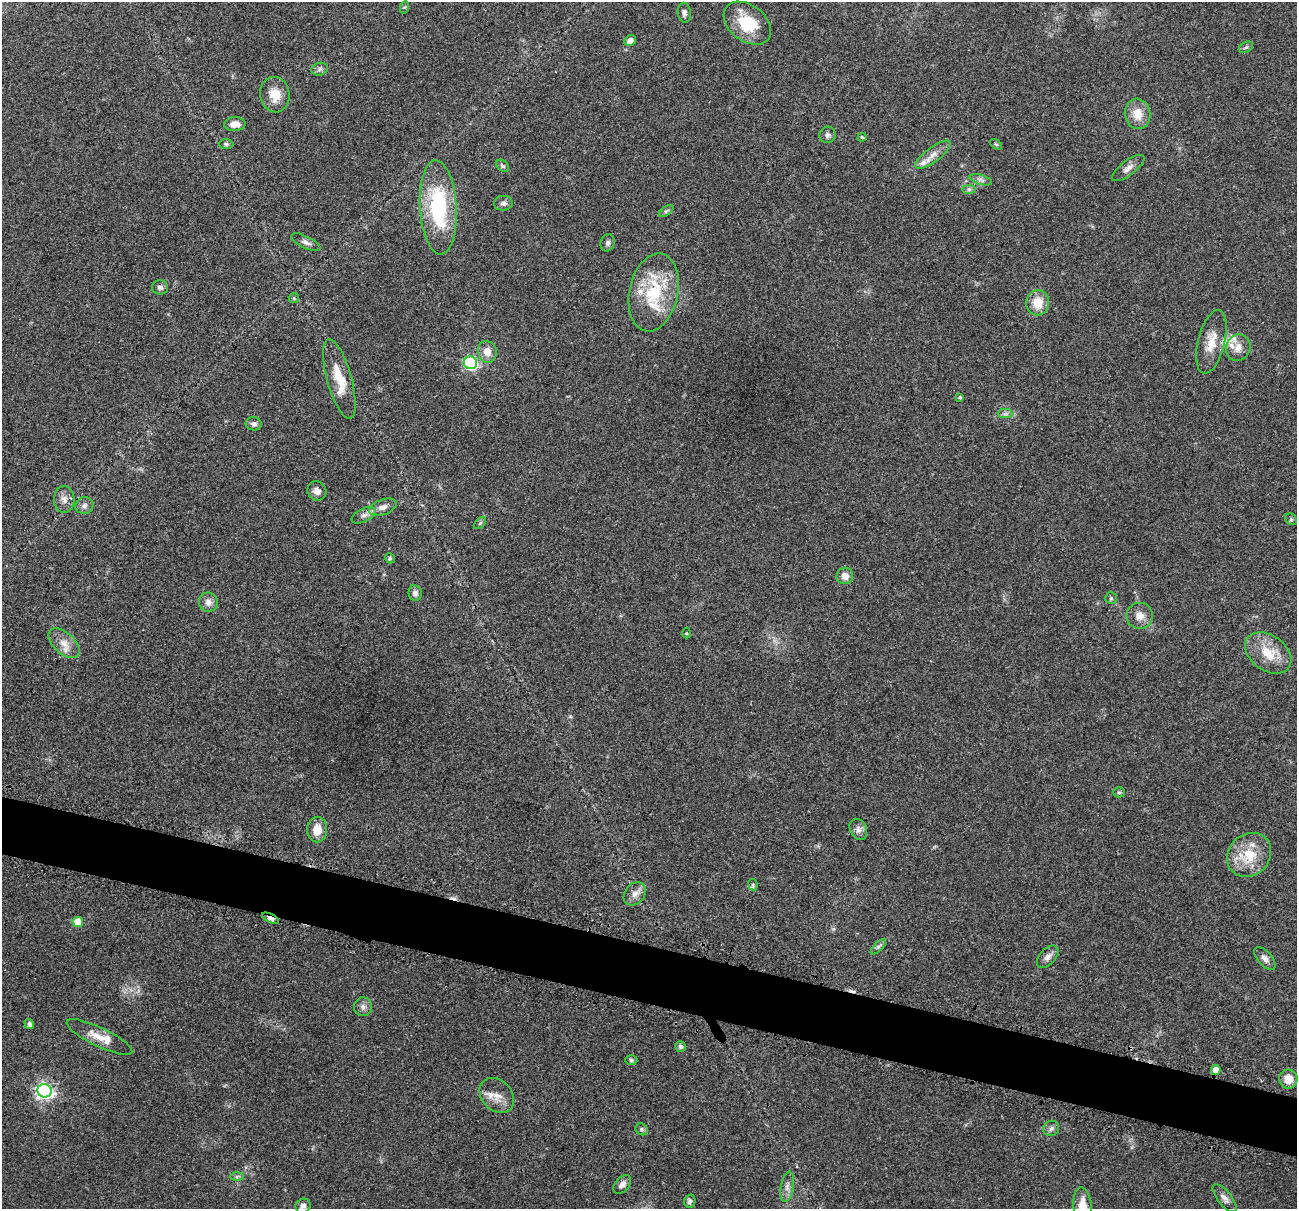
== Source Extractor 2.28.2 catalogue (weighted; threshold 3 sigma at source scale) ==
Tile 6 of 4 x 4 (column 2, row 2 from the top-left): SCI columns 1326-2620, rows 2568-3774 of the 5241 x 5259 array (HDU 1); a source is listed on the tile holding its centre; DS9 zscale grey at full resolution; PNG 1299 x 1211 px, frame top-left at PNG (2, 2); each listed source drawn as its Kron ellipse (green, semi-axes under 4 px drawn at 4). Shown black and unused: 5% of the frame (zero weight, under 3 of 4 exposures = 3% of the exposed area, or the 3 px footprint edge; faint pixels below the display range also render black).
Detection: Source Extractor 2.28.2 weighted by HDU 2 'WHT'; one run over the whole footprint, this tile lists its part. Background 0.054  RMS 0.0056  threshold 0.0252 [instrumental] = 3 sigma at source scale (4.5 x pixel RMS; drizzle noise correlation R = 1.50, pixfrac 1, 0.05/0.05 arcsec/px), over >= 5 px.
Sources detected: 87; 2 cosmic-ray / hot-pixel residue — neither listed nor drawn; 5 inside a brighter listed object's ellipse — not listed separately; the other 80 listed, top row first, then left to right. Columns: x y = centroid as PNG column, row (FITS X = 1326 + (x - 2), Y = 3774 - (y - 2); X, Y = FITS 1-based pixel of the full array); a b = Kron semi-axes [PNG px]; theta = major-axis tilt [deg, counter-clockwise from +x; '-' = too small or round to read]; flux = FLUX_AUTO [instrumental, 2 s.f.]
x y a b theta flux
405 7 6 4 70 0.68
684 13 10 6 -84 1.8
747 23 26 18 -37 21
630 40 6 5 - 3.3
1246 47 8 5 30 1
320 69 8 6 18 1.6
275 95 18 15 -78 9.7
1138 114 15 13 -84 8.6
235 124 10 7 2 3.9
828 135 8 8 - 1.8
862 137 4 3 - 0.68
226 144 7 5 0 1.1
996 144 7 3 -37 0.7
933 155 21 7 37 5.2
503 166 7 5 -40 1.2
1128 168 19 7 36 3.6
981 180 11 5 -16 1.9
969 189 7 4 0 1.1
503 203 9 7 2 2
438 207 47 18 -87 54
666 211 8 4 35 1.1
306 242 16 6 -26 2.2
608 243 9 7 77 1.7
160 287 8 7 - 2
654 292 39 24 78 33
294 298 5 5 - 0.71
1038 303 12 11 - 10
1211 342 32 13 76 11
1238 348 14 12 66 6.1
487 352 11 9 -76 5.6
470 363 6 6 - 86
339 379 41 12 -74 15
960 397 4 3 - 0.72
1005 414 7 4 0 1.4
254 424 8 6 -11 1.8
317 491 10 9 - 3.3
64 499 13 10 -87 3.9
84 506 9 8 - 2.3
383 507 14 7 19 3.5
364 515 13 6 26 2.7
1291 519 6 5 - 0.91
480 523 7 4 46 0.94
390 558 5 4 - 0.76
845 576 8 8 - 4.3
415 593 8 6 -81 2.3
1111 598 6 6 - 0.96
208 602 10 9 - 3.5
1140 616 13 13 - 5.1
687 633 5 3 - 0.52
64 643 19 10 -42 6.5
1268 653 25 17 -35 14
1119 792 5 5 - 0.85
858 829 11 8 -64 2.7
317 830 12 10 90 7.7
1249 855 23 20 45 18
753 885 6 4 -81 1.3
635 894 13 9 51 4
270 918 9 4 -25 3
78 922 5 5 - 14
878 947 10 4 45 1.2
1048 957 13 8 46 3
1265 958 14 7 -48 2.9
363 1007 9 9 - 2.5
29 1024 5 4 - 1.8
99 1037 36 9 -26 8.3
680 1046 5 5 - 1.6
631 1060 6 5 - 0.9
1216 1070 5 4 - 5.7
1288 1079 9 9 - 6.9
45 1091 7 6 - 190
497 1095 19 15 -46 7.2
1051 1128 8 7 - 1.9
641 1129 6 5 - 1.2
237 1177 7 4 1 1
622 1184 11 7 47 2.7
787 1187 15 6 79 3.1
1224 1198 17 7 -51 3
690 1201 7 5 72 1.6
303 1206 8 6 33 2.4
1083 1207 20 9 -84 12
Overlapping masked pixels (flux is a lower limit): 3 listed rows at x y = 364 515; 270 918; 1216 1070
Isophote crosses this tile's border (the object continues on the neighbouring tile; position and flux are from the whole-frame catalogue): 1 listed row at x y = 1083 1207